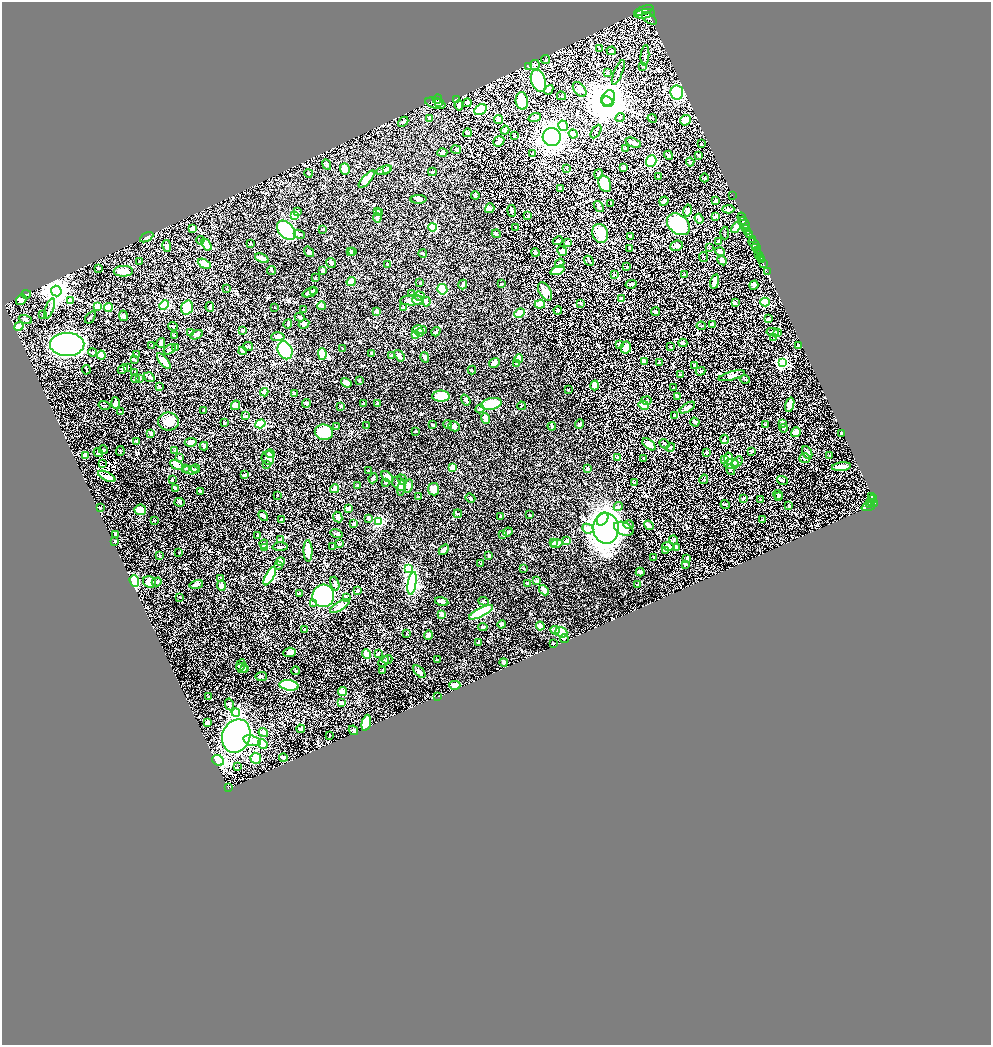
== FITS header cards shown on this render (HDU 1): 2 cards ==
NAXIS1  =                 1978
NAXIS2  =                 2086

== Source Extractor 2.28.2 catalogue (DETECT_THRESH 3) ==
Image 1978 x 2086 px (HDU 1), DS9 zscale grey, zoomed out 1/2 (1 PNG px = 2 x 2 image px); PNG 993 x 1047 px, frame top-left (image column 2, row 2086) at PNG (2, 2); each listed source drawn as its Kron ellipse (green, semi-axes under 4 px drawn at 4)
Background 0.896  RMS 0.017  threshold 0.0523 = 3 sigma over >= 5 px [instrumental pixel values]
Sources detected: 755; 35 cannot appear on this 1/2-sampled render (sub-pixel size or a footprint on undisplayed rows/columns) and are neither listed nor drawn; of the other 720, the 500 brightest by FLUX_AUTO listed and drawn (220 fainter detections omitted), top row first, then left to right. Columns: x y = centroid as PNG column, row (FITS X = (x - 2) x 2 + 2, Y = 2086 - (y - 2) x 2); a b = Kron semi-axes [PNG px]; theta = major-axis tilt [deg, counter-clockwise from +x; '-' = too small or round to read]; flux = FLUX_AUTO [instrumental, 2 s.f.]
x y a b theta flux
644 10 10 3 19 2200
645 14 11 4 7 4100
649 18 9 4 -36 3100
600 49 3 3 - 2.4
611 51 4 3 - 6.7
645 55 10 3 85 8.7
546 60 4 3 - 3.2
535 65 5 5 - 5.5
529 66 3 3 - 3
643 66 2 2 - 11
618 72 13 2 67 6.4
607 73 3 2 - 4.2
538 81 11 7 -71 310
580 89 8 5 -51 20
549 90 5 2 - 11
677 92 7 6 - 280
561 96 4 3 - 3.5
608 98 8 6 64 1400
437 99 5 3 - 1200
457 99 4 3 - 8.5
522 101 9 6 -81 71
439 102 4 2 - 1000
607 102 6 5 - 14000
435 103 10 5 -14 3700
467 103 4 3 - 12
459 105 5 4 - 18
480 110 7 5 30 170
535 117 6 4 18 6.6
430 118 3 3 - 5.1
620 118 5 3 - 4.7
652 118 4 2 - 2.4
498 120 4 3 - 11
685 120 6 5 - 36
403 122 6 3 43 7.7
563 126 5 4 - 28
505 130 4 3 - 7.2
596 132 7 2 58 3.8
467 133 4 4 - 5.2
573 134 4 4 - 20
515 136 2 2 - 2.3
552 137 9 9 - 980
499 141 6 4 43 19
633 143 8 3 -24 19
701 144 2 2 - 2.9
625 148 4 3 - 5
456 150 5 3 - 4.8
442 152 5 3 - 9.3
532 153 4 3 - 5.9
668 155 5 3 - 3.3
698 155 3 2 - 4.5
651 161 6 5 - 170
690 162 4 3 - 4.7
327 164 5 3 - 4.6
623 168 3 2 - 5.7
345 169 6 4 -73 42
387 169 4 3 - 5.9
566 169 3 3 - 3
384 170 8 3 19 14
432 172 4 2 - 2.8
309 173 4 2 - 2.9
598 174 5 3 - 4.2
658 176 3 2 - 2.7
704 178 4 2 - 2.5
367 179 11 4 48 38
605 184 9 6 -65 140
560 189 3 2 - 7.6
475 195 4 3 - 6.6
732 195 2 1 - 19
418 199 8 3 1 7
664 201 5 3 - 13
716 201 3 3 - 8.6
611 203 3 2 - 2.9
599 206 6 2 -53 7.5
490 208 5 4 - 4.4
728 209 6 4 2 8.9
377 211 3 3 - 3.8
512 211 6 3 -81 9.2
688 211 6 4 78 17
297 212 4 3 - 4.5
379 213 3 3 - 2.9
294 215 4 3 - 18
528 216 3 3 - 4.5
715 216 4 3 - 6
741 216 4 2 - 330
377 218 4 4 - 4.2
742 218 6 2 -74 660
699 219 5 3 - 24
744 223 7 2 -60 640
678 224 13 9 -40 320
433 227 4 3 - 120
516 227 3 3 - 3.3
736 228 6 3 58 21
192 229 4 4 - 22
322 229 3 2 - 4.9
746 229 3 2 - 200
286 230 11 7 -49 230
748 232 2 2 - 250
600 233 10 7 -68 63
725 233 6 2 -89 2.5
299 234 6 3 -23 4.2
496 234 4 3 - 4
750 235 4 1 - 460
630 236 2 2 - 8.6
147 237 7 4 29 23
752 239 3 2 - 360
200 240 4 3 - 2.6
558 241 5 2 - 8.1
718 242 3 3 - 4.4
250 243 2 2 - 4.3
567 243 3 3 - 9.2
754 244 7 2 -47 320
206 245 6 4 -58 66
167 246 6 3 -80 12
676 246 6 5 - 15
709 247 3 3 - 2.4
630 248 2 2 - 3.9
756 248 3 2 - 1100
757 250 3 1 - 420
562 251 5 4 - 24
720 251 5 4 - 11
309 252 6 3 -54 11
350 252 4 2 - 7.8
353 252 3 3 - 2.4
535 252 4 4 - 6.5
423 253 4 2 - 4.4
759 255 2 2 - 410
703 257 5 2 - 2.5
262 258 7 4 -24 17
761 258 3 2 - 450
762 260 2 2 - 300
589 261 5 2 - 3.3
722 261 5 3 - 14
140 262 3 2 - 3.5
331 263 5 3 - 4.6
560 263 5 4 - 6
204 264 7 3 -28 78
763 264 4 2 - 170
387 265 3 2 - 3.6
627 267 3 3 - 4.3
98 268 2 2 - 5.7
271 270 5 3 - 3.8
323 270 4 3 - 8.6
557 270 7 3 19 94
123 271 10 5 3 40
767 272 2 1 - 20
614 274 3 3 - 4.5
684 275 3 2 - 4.2
315 278 4 2 - 2.9
715 281 8 3 78 13
351 282 5 4 - 25
420 283 2 2 - 3.2
502 284 3 2 - 3.3
631 284 5 3 - 5.9
463 285 5 2 - 8.2
754 285 5 3 - 7.9
227 288 3 3 - 2.4
442 289 5 5 - 110
56 291 5 5 - 5000
313 291 3 2 - 3.6
310 292 7 3 22 13
545 292 10 6 -60 46
411 293 2 2 - 2.3
26 294 5 3 - 10
420 296 5 4 - 9.3
621 299 2 2 - 15
21 300 6 4 53 12
412 300 12 5 3 19
71 301 4 3 - 9.5
418 301 6 4 -21 11
426 302 5 3 - 7.7
765 302 4 4 - 110
580 303 3 3 - 2.5
735 303 4 2 - 6.8
540 304 5 4 - 56
164 305 5 4 - 130
322 306 4 4 - 4.2
97 307 3 3 - 34
108 307 4 4 - 31
210 307 5 3 - 7.1
403 307 4 3 - 4.7
49 308 10 2 70 5.4
187 308 7 5 71 79
275 308 2 2 - 3.2
304 310 4 2 - 3.6
558 310 4 3 - 7.3
377 311 3 3 - 15
655 312 4 2 - 10
519 313 6 4 25 47
43 314 3 3 - 2.6
123 316 5 4 - 11
90 317 7 2 54 4
300 317 5 2 - 5.1
25 319 7 4 -20 8.7
768 319 4 2 - 6.2
288 324 4 3 - 9.5
304 324 6 3 29 9
713 325 3 3 - 19
19 326 5 4 - 31
173 326 5 2 - 2.7
701 326 4 2 - 2.6
420 330 7 3 -6 10
243 331 4 2 - 2.8
190 332 4 3 - 3.3
436 332 5 3 - 3.7
773 332 6 2 -9 12
420 333 4 3 - 8.8
778 333 3 3 - 7.3
196 335 6 4 25 12
415 335 3 2 - 69
175 336 3 2 - 3.7
278 337 7 3 1 19
774 338 4 3 - 6.3
161 343 5 3 - 11
683 343 4 3 - 8.6
67 344 17 11 1 2800
620 344 3 3 - 4.4
151 346 3 3 - 2.9
248 346 5 3 - 3.6
799 346 3 2 - 19
175 347 3 3 - 3.6
626 347 6 5 - 43
671 347 4 2 - 2.4
170 349 7 3 33 7.5
343 349 3 2 - 2.4
285 350 9 7 -67 210
243 351 4 3 - 24
92 352 4 2 - 4.2
372 353 3 2 - 4.9
322 354 6 3 -88 100
101 355 4 4 - 30
136 355 3 2 - 2.8
391 356 3 2 - 8.1
399 356 6 3 -54 12
425 357 5 3 - 7.1
134 359 4 2 - 3.4
519 359 4 3 - 16
164 361 10 3 -50 65
644 361 3 2 - 15
783 362 4 3 - 340
494 363 5 4 - 14
517 363 3 3 - 4.8
659 363 2 2 - 4
695 365 3 3 - 5.6
127 367 4 3 - 3.8
123 369 5 3 - 6.2
86 370 5 2 - 3.1
472 370 4 3 - 2.8
701 371 5 3 - 8.9
135 373 4 3 - 3.7
681 375 4 3 - 5.1
732 376 13 4 15 13
149 377 5 3 - 4.7
135 378 4 3 - 8.1
140 378 3 3 - 4.6
745 379 5 3 - 2.9
359 381 3 3 - 3.2
346 383 6 4 -36 15
595 385 5 4 - 33
159 386 3 2 - 5.6
673 388 2 2 - 2.3
568 390 3 2 - 2.4
264 392 4 3 - 26
294 394 3 2 - 7.2
441 396 8 5 2 84
677 396 3 3 - 8.1
466 400 6 3 -55 7.9
647 400 5 3 - 5.6
115 403 5 3 - 16
307 403 4 3 - 3.2
378 403 3 3 - 8
364 404 4 2 - 5.7
491 404 10 5 14 60
105 405 6 2 -13 2.9
235 405 5 4 - 17
644 405 5 4 - 42
790 405 7 3 73 47
521 406 4 2 - 2.5
341 407 3 2 - 3.2
687 408 9 3 31 11
480 409 4 3 - 3.4
204 411 2 2 - 5.2
120 412 3 3 - 2.6
246 416 3 3 - 3.8
675 416 3 2 - 9.1
485 419 5 3 - 36
168 421 10 9 - 42
695 422 5 3 - 6.8
225 423 3 3 - 3.5
782 423 2 2 - 24
260 424 5 3 - 110
448 424 4 3 - 3.7
580 424 5 3 - 8.1
367 425 2 2 - 2.9
432 425 3 2 - 4.7
765 425 2 2 - 6.6
337 426 4 2 - 2.6
454 426 5 5 - 12
552 426 4 2 - 5
784 428 4 3 - 4.1
415 431 3 2 - 3.6
324 432 9 7 -14 91
796 432 5 4 - 24
151 433 4 3 - 11
841 433 3 2 - 12
724 439 4 3 - 6.7
137 442 4 3 - 7.2
191 442 6 3 7 14
649 444 8 4 -41 37
664 444 5 4 - 4.8
204 446 4 3 - 9.7
670 447 5 3 - 3.4
103 450 4 3 - 3.4
120 451 5 3 - 3.1
175 451 3 3 - 9.3
751 451 4 3 - 5
707 452 3 2 - 2.9
807 452 7 4 -65 12
98 453 5 3 - 4.8
270 454 5 3 - 9.8
85 456 3 3 - 23
830 456 2 2 - 4.5
180 458 4 3 - 5.9
268 458 7 6 - 29
618 458 3 3 - 14
728 458 6 4 -82 38
805 458 5 4 - 7.5
644 459 3 2 - 3
724 459 4 3 - 9.4
738 461 6 3 45 8.5
102 464 3 1 - 2.6
267 464 4 2 - 2.3
731 464 7 5 7 34
176 465 7 4 -27 21
841 467 9 3 7 27
186 468 4 3 - 4.9
453 468 3 3 - 44
587 468 3 3 - 6.2
196 469 4 3 - 3.3
191 470 8 4 -5 10
731 470 5 3 - 4.3
369 471 3 2 - 5.3
244 475 4 2 - 6.6
107 476 9 3 -27 26
387 477 7 4 -41 19
373 478 5 3 - 5.6
172 479 3 2 - 4.7
402 479 5 3 - 4.4
704 479 5 2 - 2.3
782 480 5 3 - 7.7
385 482 2 2 - 8
634 483 3 2 - 4.1
399 484 8 5 -47 12
357 486 3 2 - 3.9
408 486 6 4 74 11
176 488 4 3 - 5.8
402 488 8 4 80 8.3
335 489 4 3 - 34
434 489 6 5 - 25
200 491 4 2 - 11
278 495 2 2 - 3.9
778 495 5 4 - 8.4
872 496 3 2 - 200
418 497 3 2 - 2.6
779 497 4 3 - 3.9
470 498 5 3 - 4.8
743 498 3 2 - 6.7
873 499 4 2 - 140
760 500 3 3 - 2.3
180 502 5 4 - 4.6
872 503 2 2 - 210
874 503 3 2 - 430
725 504 5 3 - 4.1
870 504 4 2 - 300
789 505 3 3 - 6
868 506 7 1 21 54
618 507 5 4 - 7.4
100 508 3 2 - 4.3
349 508 2 2 - 36
140 510 6 5 - 33
458 514 4 3 - 3.4
530 515 3 2 - 2.8
263 516 6 3 -44 8.8
338 517 5 4 - 16
500 517 4 2 - 3.8
368 518 3 3 - 3.9
602 519 7 5 55 92
155 520 2 2 - 4.1
281 520 3 3 - 5.4
762 520 3 2 - 3.6
379 522 4 3 - 78
353 524 2 2 - 6
629 525 5 3 - 6.9
649 525 5 3 - 13
606 528 15 13 -87 1500
588 529 6 4 -27 10
624 529 10 6 -24 50
508 532 5 3 - 7.1
116 534 4 3 - 10
337 534 6 3 -18 4.5
503 534 3 3 - 5.2
258 535 3 2 - 4.5
280 540 3 3 - 5.6
674 540 4 3 - 3.7
115 541 2 2 - 4
567 541 3 3 - 7.7
553 542 3 3 - 4.3
264 544 4 4 - 14
339 544 2 2 - 14
556 544 6 4 17 19
668 546 6 4 -8 16
280 547 7 3 1 5.6
333 547 3 2 - 3.5
676 547 4 3 - 22
265 548 4 4 - 15
444 550 6 4 50 11
308 551 10 4 -89 44
665 551 2 2 - 20
179 553 2 2 - 5
159 556 3 2 - 2.3
489 556 3 3 - 8.5
654 557 3 2 - 4.9
687 558 3 2 - 8.1
281 562 4 3 - 11
481 564 3 2 - 2.3
685 564 3 3 - 6.5
279 565 4 2 - 2.7
524 568 3 2 - 2.4
408 569 3 3 - 140
640 572 4 2 - 16
270 576 10 4 60 270
221 579 4 3 - 4.9
134 581 6 4 -71 140
537 581 4 3 - 7
150 582 6 5 - 33
157 582 5 4 - 5.2
412 583 11 4 81 380
528 583 3 3 - 5.2
196 584 7 3 14 11
335 584 7 3 -73 11
638 584 3 2 - 3
221 586 5 3 - 23
544 590 6 3 -48 30
358 591 3 3 - 3.9
299 593 4 3 - 5.2
323 596 11 11 - 720
180 597 3 2 - 2.5
346 597 4 3 - 4
484 601 5 3 - 4.3
442 602 7 3 -15 11
314 604 3 2 - 13
340 606 11 4 32 24
481 612 13 4 28 200
442 615 3 3 - 25
502 624 4 3 - 5.2
540 626 4 3 - 11
483 627 5 3 - 3.6
305 629 3 2 - 4.4
555 630 4 3 - 7.7
561 632 6 5 - 160
407 634 2 2 - 2.3
428 635 5 3 - 14
564 638 4 3 - 3.5
478 642 2 2 - 3.8
553 643 2 2 - 3.7
290 652 6 4 5 11
367 654 5 4 - 29
378 654 3 2 - 3.1
387 659 5 3 - 4.4
437 660 3 2 - 4.1
383 661 6 2 43 3.5
504 662 4 2 - 8.1
241 665 6 4 65 4.9
242 668 6 5 - 8.7
245 669 4 3 - 3.3
382 670 3 3 - 3
296 671 4 3 - 3
419 672 7 2 -47 15
261 676 6 3 7 3.4
289 685 10 5 -7 340
455 685 5 3 - 43
343 691 4 3 - 16
438 696 2 2 - 83
209 697 2 2 - 2.6
341 703 3 2 - 7
229 704 6 3 -79 7.6
236 713 4 4 - 730
208 722 4 2 - 8.8
366 723 8 3 77 72
301 729 4 2 - 12
353 730 5 3 - 5.4
263 733 5 4 - 6
329 735 2 2 - 2.5
236 736 17 14 68 1300
252 741 9 5 -18 36
263 744 5 4 - 22
283 757 4 3 - 10
256 758 6 5 - 30
218 760 6 5 - 270
237 767 2 2 - 2.6
228 787 3 3 - 210
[220 fainter detections neither listed nor drawn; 35 sub-pixel or undisplayed-footprint detections neither listed nor drawn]